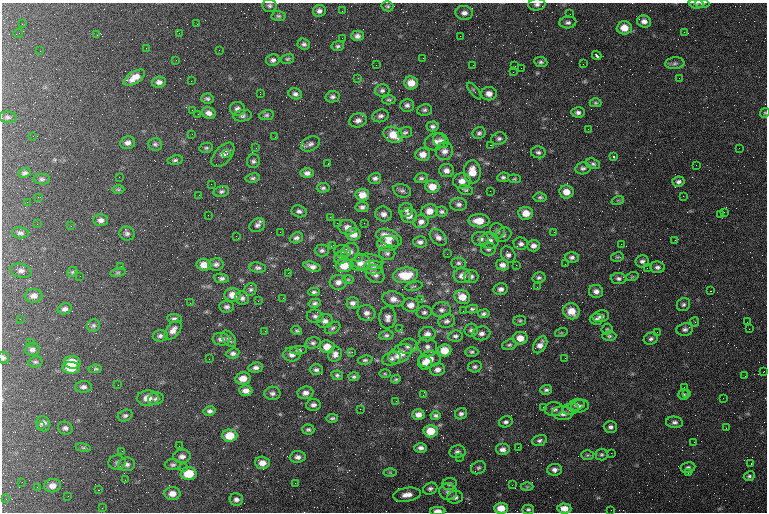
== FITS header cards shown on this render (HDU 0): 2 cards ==
NAXIS1  =                  765 / length of data axis 1
NAXIS2  =                  510 / length of data axis 2

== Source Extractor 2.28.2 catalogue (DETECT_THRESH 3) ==
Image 765 x 510 px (HDU 0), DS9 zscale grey, 1 PNG px = 1 image px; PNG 769 x 514 px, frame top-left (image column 1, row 510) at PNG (2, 3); each listed source drawn as its Kron ellipse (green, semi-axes under 4 px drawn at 4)
Background 167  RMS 8.1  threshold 24.4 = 3 sigma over >= 5 px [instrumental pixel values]
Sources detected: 400; all 400 listed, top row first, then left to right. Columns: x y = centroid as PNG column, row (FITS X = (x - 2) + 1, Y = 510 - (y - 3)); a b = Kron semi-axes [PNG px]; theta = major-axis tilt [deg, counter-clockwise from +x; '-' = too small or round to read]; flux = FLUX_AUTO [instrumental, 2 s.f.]
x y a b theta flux
702 3 7 3 -4 620
537 4 8 6 6 1600
696 4 7 4 -7 940
269 6 7 6 - 1300
388 6 6 5 - 970
319 11 6 6 - 1900
342 11 2 2 - 620
464 13 9 7 -7 2400
570 14 3 2 - 400
278 16 7 5 -2 990
644 21 7 6 - 2600
568 22 8 6 5 1600
22 24 2 2 - 860
197 24 2 2 - 450
624 28 7 6 - 6900
684 32 2 2 - 3000
18 33 5 2 - 440
179 33 2 2 - 280
97 35 2 2 - 300
357 36 6 5 - 2000
460 36 2 2 - 500
342 38 2 2 - 2800
304 44 6 5 - 1400
338 46 6 5 - 1100
146 48 2 2 - 2700
219 50 2 2 - 230
40 51 2 2 - 2800
597 55 5 3 - 1100
423 58 2 2 - 1300
287 59 7 5 15 900
176 60 2 2 - 240
273 60 7 6 - 1700
541 62 7 5 -7 1300
675 63 9 6 4 1700
583 64 3 2 - 470
376 65 2 2 - 320
473 65 2 2 - 840
515 66 2 2 - 550
521 68 2 2 - 1200
513 72 2 2 - 250
134 78 12 6 32 5300
358 78 2 2 - 290
679 78 2 2 - 250
191 81 2 2 - 410
159 82 7 5 5 2300
411 83 7 6 - 6300
382 90 7 6 - 1400
474 91 10 3 -53 980
260 94 3 2 - 490
295 94 7 5 -24 1700
489 94 8 6 0 3100
332 97 7 5 9 1500
207 99 6 5 - 1200
389 100 6 4 -1 930
595 103 6 4 0 800
407 105 7 6 - 1600
237 109 7 7 - 2200
192 110 3 2 - 1000
424 110 7 5 8 1300
578 112 7 5 -5 1600
209 113 7 5 -19 2500
765 113 5 4 - 710
198 114 2 2 - 350
266 115 7 5 11 1000
243 116 9 6 8 1500
380 116 8 6 16 1700
8 117 9 5 -4 1400
358 120 9 7 11 2300
433 126 6 5 - 1400
588 129 2 2 - 330
405 133 7 5 18 1100
479 133 7 5 25 1200
192 134 2 2 - 1500
393 135 10 8 -25 8900
33 136 2 2 - 240
275 137 3 2 - 440
499 139 8 6 15 1600
441 140 8 7 - 2100
435 142 11 8 18 3100
128 143 8 6 8 2400
155 144 7 6 - 1200
311 144 10 7 28 2100
490 145 2 2 - 24000
206 148 7 5 13 950
256 148 2 2 - 880
739 148 2 2 - 330
444 151 9 8 - 2900
538 152 7 6 - 1500
227 154 3 3 - 1100
423 154 7 6 - 4000
223 155 15 8 48 3200
614 157 3 2 - 910
175 160 8 4 8 1200
253 161 7 6 - 1300
328 164 2 2 - 260
593 164 7 5 -19 1300
696 165 2 2 - 970
583 168 7 6 - 1500
446 171 7 6 - 2600
472 172 11 8 -88 7800
24 173 6 4 20 1300
307 173 7 5 0 2200
119 177 2 2 - 460
503 177 6 5 - 1100
253 178 7 4 9 1100
375 178 6 5 - 1600
421 178 6 5 - 1200
42 179 8 5 0 1200
515 179 6 4 -4 720
462 181 9 7 -3 4000
678 182 6 5 - 1600
211 184 2 2 - 210
432 187 7 6 - 6300
323 188 6 5 - 1200
118 190 6 4 -1 730
465 190 7 4 -16 970
221 191 8 5 13 1200
402 191 9 6 -18 1600
490 191 2 2 - 320
566 192 7 6 - 4900
199 195 2 2 - 380
362 195 7 6 - 5500
683 196 2 2 - 1300
38 197 3 2 - 800
540 197 6 5 - 1100
618 200 6 4 18 730
27 202 3 2 - 590
459 204 8 6 1 1800
362 207 6 5 - 1600
406 210 7 7 - 1700
299 211 8 6 -18 1400
429 211 8 7 - 4800
442 212 6 5 - 1200
724 212 3 2 - 440
526 213 7 6 - 6000
383 214 8 7 - 2500
720 214 2 2 - 370
208 215 2 2 - 270
409 216 8 7 - 3400
330 217 3 3 - 310
101 220 7 6 - 2100
479 221 10 6 -1 7600
421 222 7 6 - 2600
337 223 2 2 - 1700
364 223 2 2 - 1200
37 224 2 2 - 280
257 225 8 6 29 1900
71 226 2 2 - 270
347 227 9 7 -13 3400
497 231 8 7 - 1600
280 232 3 2 - 420
554 232 2 2 - 790
20 233 8 5 -5 1500
127 233 7 7 - 1500
353 234 7 6 - 4800
503 235 9 6 34 1500
236 236 2 2 - 5400
438 237 10 6 -43 2500
296 238 7 5 20 1700
389 238 13 7 -24 7600
481 239 8 7 - 2100
675 240 2 2 - 420
489 241 9 8 - 2900
420 242 7 5 -4 1700
388 244 10 7 3 4400
521 244 7 6 - 1700
621 244 3 2 - 560
333 245 4 2 - 900
533 246 6 5 - 2300
488 249 7 6 - 1500
322 250 7 6 - 1400
342 251 8 6 1 1500
350 252 9 8 - 2800
387 253 8 6 -3 1400
447 254 2 2 - 920
508 254 8 7 - 1900
341 257 7 6 - 1400
358 257 2 2 - 1900
572 257 7 5 2 1600
617 257 6 4 14 780
642 261 7 6 - 1600
368 262 15 8 -2 3900
360 263 10 8 19 3300
458 263 7 5 0 1200
216 264 8 6 9 1700
565 264 2 2 - 660
204 265 7 6 - 5200
344 265 8 7 - 8600
502 265 6 5 - 2600
516 265 2 2 - 3700
121 266 2 2 - 340
312 267 9 4 -17 2400
657 267 7 5 -7 1800
258 268 8 5 -8 1500
374 268 9 7 0 1900
647 268 2 2 - 3000
21 271 11 7 -15 2300
72 272 5 4 - 620
118 273 8 4 9 660
288 273 2 2 - 9300
375 274 10 8 -42 2900
406 275 13 8 5 13000
80 276 2 2 - 250
462 276 8 7 - 3400
471 277 7 6 - 1800
632 277 6 4 18 700
221 278 7 4 -7 1500
539 278 6 5 - 1200
619 278 8 5 -2 1600
348 279 6 4 0 720
338 282 8 7 - 2700
414 286 9 4 14 940
537 287 2 2 - 280
251 289 6 5 - 1100
501 289 7 6 - 2100
596 291 7 6 - 2500
711 291 3 2 - 800
314 292 6 4 1 1200
233 295 8 7 - 5300
34 296 9 7 5 3000
462 297 8 6 -26 7100
242 298 7 6 - 1700
283 298 2 2 - 310
394 299 11 7 -13 3400
421 299 4 3 - 510
258 301 3 2 - 490
190 303 2 2 - 220
315 303 6 4 15 1200
353 303 6 5 - 2000
683 304 7 6 - 1300
411 305 8 7 - 3500
227 307 7 5 -4 1600
65 309 7 5 17 1900
472 309 6 3 13 930
441 310 9 7 8 2200
463 311 2 2 - 340
571 311 8 7 - 7100
424 312 7 6 - 1400
366 313 9 8 - 2600
484 314 6 4 8 1300
315 316 8 6 -12 1800
601 316 8 6 11 2000
388 318 11 8 89 2800
20 319 2 2 - 330
174 319 7 4 -3 1400
596 319 6 6 - 1700
325 321 8 7 - 2200
447 321 8 7 - 1800
520 321 6 5 - 870
695 322 4 4 - 690
747 322 2 2 - 250
93 326 6 6 - 1400
333 328 8 5 28 1200
400 329 3 2 - 500
607 329 5 5 - 750
685 329 8 6 9 1700
749 329 2 2 - 530
173 330 11 6 53 3200
471 330 7 6 - 1400
265 331 2 2 - 480
297 331 5 4 - 900
657 332 2 2 - 320
481 333 9 7 8 2300
561 333 6 4 18 680
427 334 8 7 - 3000
386 335 7 5 9 1100
160 336 7 6 - 1400
455 336 7 5 6 1400
609 336 7 4 1 910
520 338 7 6 - 5600
221 339 8 6 -6 2200
229 339 9 6 -52 1500
651 339 7 6 - 1400
31 342 2 2 - 390
313 343 8 5 16 1300
509 345 7 5 19 1000
540 345 9 6 56 3300
408 346 9 7 16 2400
327 347 7 6 - 5500
427 347 10 9 - 2900
32 349 7 6 - 1900
299 350 8 4 5 1000
444 350 7 6 - 8900
352 352 3 2 - 2500
472 352 7 5 1 1100
233 353 6 5 - 1600
292 354 8 7 - 2800
335 354 8 6 67 2100
400 354 13 8 32 8600
3 358 6 5 - 1400
565 358 2 2 - 750
209 359 2 2 - 570
392 359 9 6 20 1800
430 359 11 8 10 6600
365 360 7 4 7 1100
35 362 7 5 12 1000
72 362 8 6 -4 10000
425 363 7 6 - 3300
475 367 7 5 14 1100
71 368 9 6 -5 10000
256 368 7 5 5 1800
95 369 6 3 9 970
316 370 6 5 - 1400
437 370 7 6 - 2500
763 372 2 2 - 360
385 374 5 3 - 620
337 375 6 4 -10 1000
745 376 3 2 - 470
354 377 5 4 - 980
243 378 8 6 10 5000
396 379 5 4 - 790
118 385 2 2 - 380
83 387 8 5 2 1800
684 387 2 2 - 260
546 390 6 5 - 1300
246 391 6 5 - 2900
272 393 8 6 -3 1700
305 393 8 6 8 2400
684 394 5 5 - 920
687 394 3 2 - 2000
423 395 3 2 - 500
148 398 11 8 1 5200
723 398 2 2 - 260
156 399 8 6 16 1400
396 401 3 2 - 550
313 405 7 5 6 1800
576 405 8 5 14 1800
580 406 9 6 10 1800
543 407 2 2 - 340
360 409 2 2 - 4700
554 409 9 7 2 2200
570 409 8 5 11 1500
210 411 6 5 - 1700
562 413 10 7 -2 3300
461 414 6 5 - 1500
418 415 6 5 - 3300
435 415 5 4 - 1100
125 416 7 5 21 1300
332 418 6 4 10 950
506 422 7 5 17 1200
674 422 8 6 -5 1700
43 424 8 6 -67 2500
40 426 3 3 - 810
610 427 7 5 -3 1700
65 428 7 6 - 1500
726 428 2 2 - 260
308 429 6 5 - 1200
431 431 7 6 - 9400
230 436 7 6 - 9500
540 440 7 5 17 1400
694 442 2 2 - 1600
179 446 2 2 - 220
518 447 2 2 - 280
83 448 8 4 -8 870
421 448 6 5 - 1800
503 450 7 6 - 2600
122 451 3 2 - 530
457 452 8 6 9 1800
611 453 2 2 - 410
588 455 6 5 - 860
602 455 6 6 - 1000
182 456 8 7 - 2200
298 457 8 5 5 2200
459 457 2 2 - 3500
117 462 8 7 - 1600
262 463 7 6 - 4100
751 463 3 2 - 660
127 464 8 6 6 1900
173 465 8 5 -1 1300
183 467 3 3 - 610
478 468 8 6 29 1300
688 468 7 5 10 1600
554 470 7 6 - 2100
189 473 8 6 3 13000
390 473 6 4 -1 790
688 473 2 2 - 300
749 476 5 4 - 1100
125 480 3 2 - 630
22 482 2 2 - 220
295 483 3 2 - 560
449 484 7 6 - 1200
512 485 2 2 - 280
52 486 8 6 8 3300
37 487 2 2 - 250
527 487 6 4 0 700
430 489 7 5 22 1400
98 490 4 3 - 400
448 492 9 8 - 2200
172 494 8 6 3 4000
407 495 14 7 8 4200
68 496 2 2 - 440
455 497 8 6 4 2000
6 499 2 2 - 310
236 499 7 6 - 1900
102 508 2 2 - 330
501 508 7 5 2 6400
564 508 7 5 -5 3800
528 509 6 5 - 1100
611 510 2 2 - 560
438 511 7 4 -1 4100
At the frame edge (FLAGS 8, measured only in part): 6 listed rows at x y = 702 3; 537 4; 696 4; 765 113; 3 358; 438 511